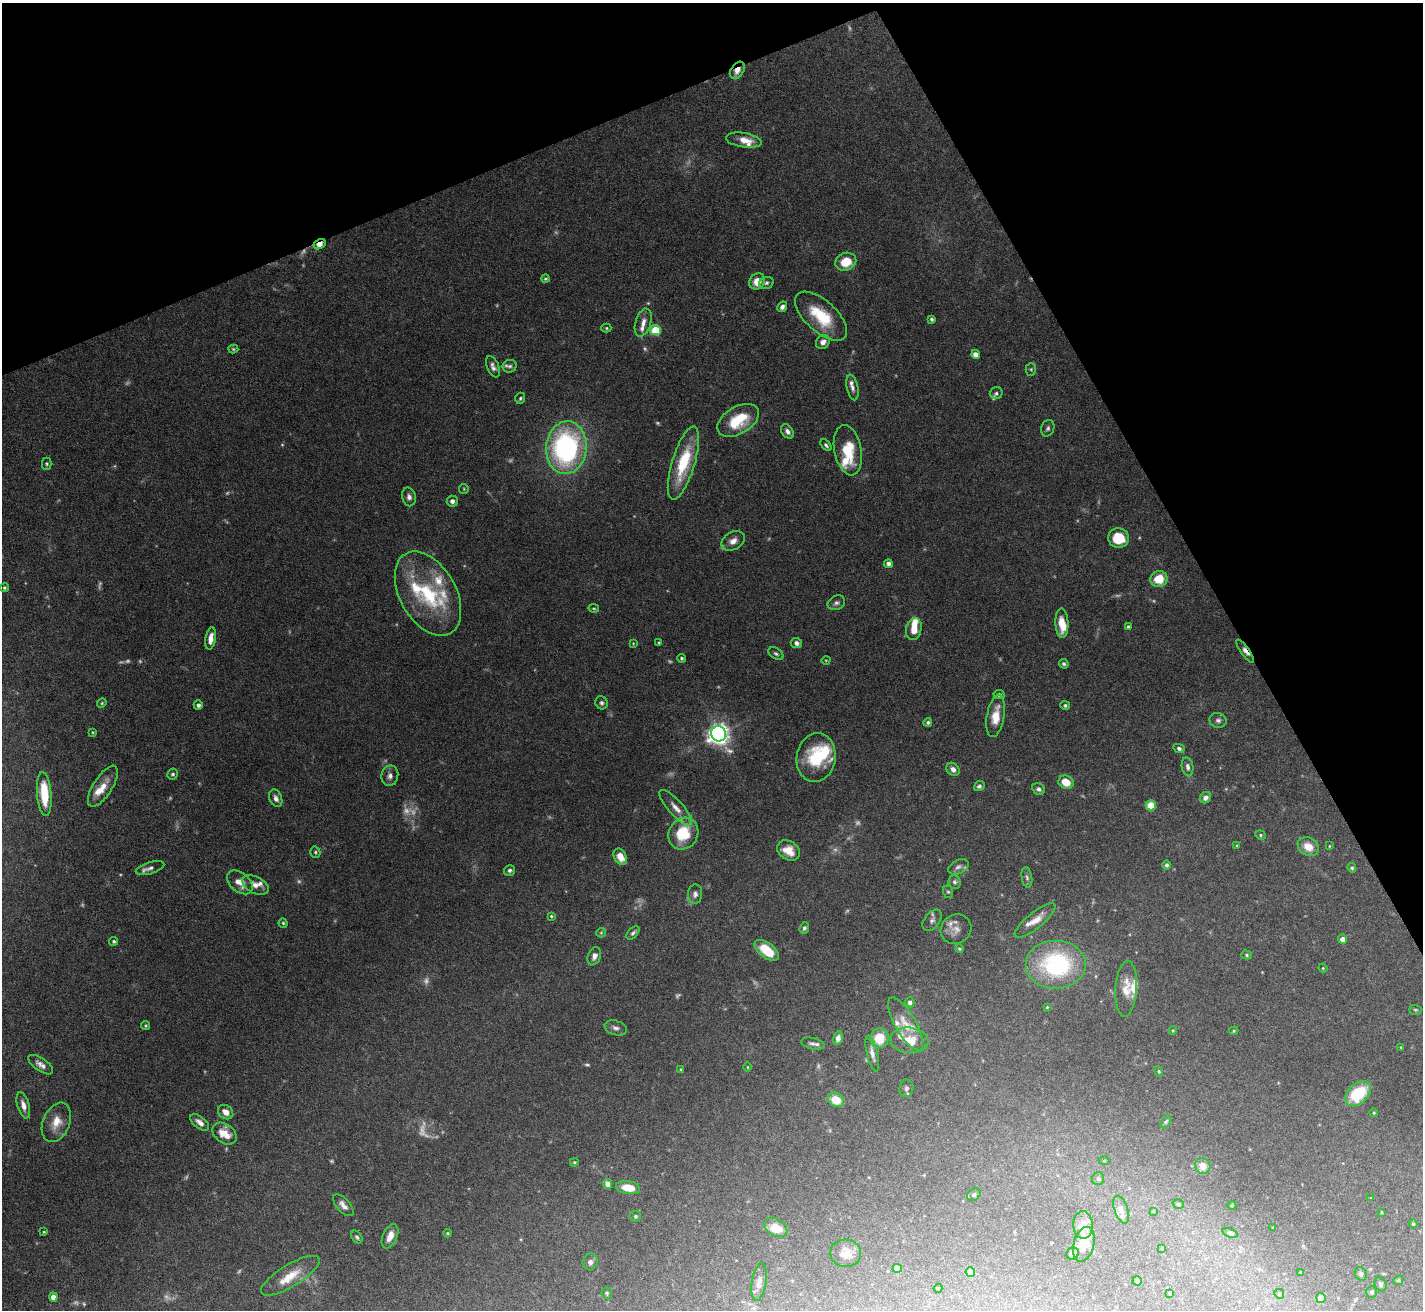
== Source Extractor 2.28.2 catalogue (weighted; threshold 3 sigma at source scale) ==
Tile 3 of 4 x 4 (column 3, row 1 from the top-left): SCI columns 2843-4263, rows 4078-5385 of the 5684 x 5672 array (HDU 1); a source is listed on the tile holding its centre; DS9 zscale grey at full resolution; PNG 1425 x 1312 px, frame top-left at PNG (2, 3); each listed source drawn as its Kron ellipse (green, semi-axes under 4 px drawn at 4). Shown black and unused: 23% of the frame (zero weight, under 5 of 10 exposures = <1% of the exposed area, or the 3 px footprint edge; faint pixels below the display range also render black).
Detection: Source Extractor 2.28.2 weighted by HDU 2 'WHT'; one run over the whole footprint, this tile lists its part. Background 0.0863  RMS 0.0026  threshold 0.0107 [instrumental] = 3 sigma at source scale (4.09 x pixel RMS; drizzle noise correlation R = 1.36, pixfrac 0.8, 0.05/0.05 arcsec/px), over >= 5 px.
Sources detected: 254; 44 too faint to see at this stretch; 1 inside a brighter object's white glare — neither listed nor drawn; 22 inside a brighter listed object's ellipse — not listed separately; the other 187 listed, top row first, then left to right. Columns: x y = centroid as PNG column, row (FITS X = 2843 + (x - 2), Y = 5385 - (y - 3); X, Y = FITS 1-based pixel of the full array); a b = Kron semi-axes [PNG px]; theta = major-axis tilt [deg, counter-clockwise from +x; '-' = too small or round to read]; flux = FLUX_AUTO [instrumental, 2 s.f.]
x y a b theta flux
737 70 9 6 57 1.9
744 140 18 7 -8 2.8
320 244 6 4 30 2.2
846 262 10 8 20 5.7
545 279 4 4 - 0.36
757 281 8 7 - 2.7
766 283 7 6 - 0.56
782 307 6 4 59 0.96
821 316 32 15 -42 11
932 319 4 3 - 0.49
643 323 14 7 73 1.9
606 328 5 4 - 0.33
655 330 5 5 - 9.5
823 342 7 6 - 1.4
233 349 5 4 - 0.33
976 354 4 4 - 1.9
510 366 7 6 - 0.64
493 367 11 6 -66 1
1031 369 6 5 - 0.4
852 387 13 5 -77 1
996 393 6 6 - 0.5
520 398 6 5 - 0.45
738 420 23 13 31 9.9
1048 428 8 6 71 0.71
787 431 8 5 -52 0.88
826 445 7 4 -50 0.54
566 448 26 20 84 52
848 450 25 13 -79 8.5
683 463 38 11 73 13
47 464 6 5 - 0.4
464 489 5 4 - 0.3
409 497 9 6 -77 1
452 501 5 5 - 0.97
1119 538 10 9 - 7.5
733 541 12 8 30 1.8
888 564 4 4 - 1.2
1159 579 8 8 - 5.9
4 588 4 4 - 0.38
428 594 46 28 -61 20
836 603 9 7 24 0.77
594 608 5 3 - 0.3
1062 623 15 6 -87 4.1
1128 627 4 3 - 0.53
914 629 11 7 77 2.8
211 639 11 5 81 2
659 642 4 3 - 0.25
633 643 4 4 - 0.2
796 643 6 5 - 0.79
1245 651 14 4 -55 1.4
776 654 8 5 -32 0.57
681 658 4 4 - 0.37
826 660 4 3 - 0.19
1064 664 5 4 - 0.49
999 695 5 4 - 0.52
102 703 5 4 - 0.29
602 703 7 6 - 0.65
198 705 5 4 - 0.79
1065 705 4 4 - 0.46
996 716 21 8 80 4.2
1218 720 8 7 - 0.84
928 722 4 4 - 0.48
93 732 4 3 - 0.25
719 734 8 7 - 180
1179 748 6 4 -26 0.67
816 758 24 19 81 12
1188 767 9 5 -81 0.91
953 769 7 5 -47 1.2
173 774 6 5 - 0.47
390 776 10 8 79 1.2
1066 782 8 6 -23 4.6
103 786 23 9 57 3.2
979 786 5 5 - 0.56
1039 789 6 5 - 0.66
44 794 22 7 -85 8.2
276 798 9 6 -69 1.1
1205 798 6 5 - 0.95
1151 805 5 5 - 6.2
676 808 23 7 -48 2.4
683 834 16 14 58 9.3
1260 835 5 4 - 0.37
1237 846 4 3 - 0.22
1329 846 4 2 - 0.18
1308 847 11 9 -32 3.3
789 850 12 9 -32 3.3
315 852 5 5 - 0.42
620 857 9 6 -62 2.6
1166 865 5 4 - 0.59
958 867 11 6 28 0.94
150 868 15 6 18 0.96
1352 868 5 4 - 0.43
510 870 5 5 - 0.62
1027 877 10 5 -80 0.64
240 882 15 9 -39 2.7
954 882 7 6 - 0.64
255 885 14 8 -27 1.9
948 892 6 5 - 0.38
695 894 10 7 86 1.1
551 916 4 3 - 0.27
932 920 12 7 52 1.1
1035 920 25 8 39 2.9
283 923 4 4 - 0.34
804 928 6 4 69 0.53
956 929 16 14 33 2.2
601 933 5 4 - 0.3
633 933 8 4 47 0.62
1342 939 4 4 - 1.6
114 941 4 4 - 0.41
959 949 4 4 - 0.36
767 950 14 7 -38 6.8
1247 955 5 4 - 0.34
594 956 9 6 68 1.2
1056 965 30 24 0 28
1323 968 4 4 - 0.24
1126 989 28 10 86 3.9
910 1002 5 4 - 0.89
1047 1007 4 3 - 0.23
1415 1010 6 5 - 0.35
905 1024 30 10 -60 3.8
145 1025 4 4 - 0.31
616 1028 11 7 -19 1
1173 1030 4 4 - 0.24
1234 1031 5 4 - 0.28
838 1038 7 5 78 1.2
879 1038 10 9 - 5.2
909 1040 19 12 -6 3.9
813 1044 12 5 -13 0.92
1401 1047 3 2 - 0.17
872 1054 18 5 -77 1.4
41 1065 14 6 -34 1.5
748 1067 5 3 - 0.21
681 1069 4 3 - 0.3
1159 1071 5 4 - 0.3
906 1088 9 7 80 0.79
1358 1093 15 10 43 10
836 1100 8 7 - 3.8
23 1105 13 6 -74 1.5
226 1112 8 6 -37 1.8
1374 1113 4 3 - 0.2
56 1122 20 13 67 3.9
200 1122 11 5 -38 1.4
1166 1122 7 4 62 0.41
225 1134 13 9 -38 4.4
1104 1161 5 3 - 0.25
574 1162 4 3 - 0.31
1203 1166 8 7 - 2.9
1098 1179 6 6 - 0.53
607 1184 5 4 - 1.4
628 1188 12 6 -9 4.6
974 1195 7 6 - 0.43
1371 1198 3 3 - 0.16
1178 1204 6 4 -18 0.39
343 1205 13 6 -48 1.4
1232 1205 4 3 - 0.2
1121 1210 14 6 -71 1.2
1153 1211 4 3 - 0.17
1382 1212 4 3 - 0.23
635 1216 5 5 - 0.49
1413 1224 4 4 - 0.39
1083 1225 14 10 -86 2.8
1273 1227 4 2 - 0.15
776 1228 12 8 -29 4.9
44 1232 4 3 - 0.27
447 1233 4 4 - 0.27
1230 1233 8 4 -19 0.43
390 1236 13 7 66 2.5
357 1237 7 5 -52 0.51
1084 1244 18 10 75 4.9
1162 1248 3 3 - 0.25
846 1253 15 13 -5 3
1073 1254 6 6 - 2.2
590 1262 8 7 - 0.83
897 1268 4 4 - 4.2
970 1272 5 5 - 3.9
1300 1272 4 3 - 0.19
1361 1274 7 5 -67 0.47
290 1276 33 11 31 5.6
1398 1280 5 4 - 0.29
1137 1281 4 4 - 0.76
759 1282 19 7 81 1.5
1381 1284 7 5 -65 0.51
938 1288 4 4 - 0.25
1372 1292 6 5 - 0.48
607 1293 5 5 - 0.38
1170 1293 3 3 - 0.49
1279 1294 5 4 - 0.3
53 1297 4 4 - 2
1321 1298 5 5 - 3.5
Overlapping masked pixels (flux is a lower limit): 3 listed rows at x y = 737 70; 320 244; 1245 651